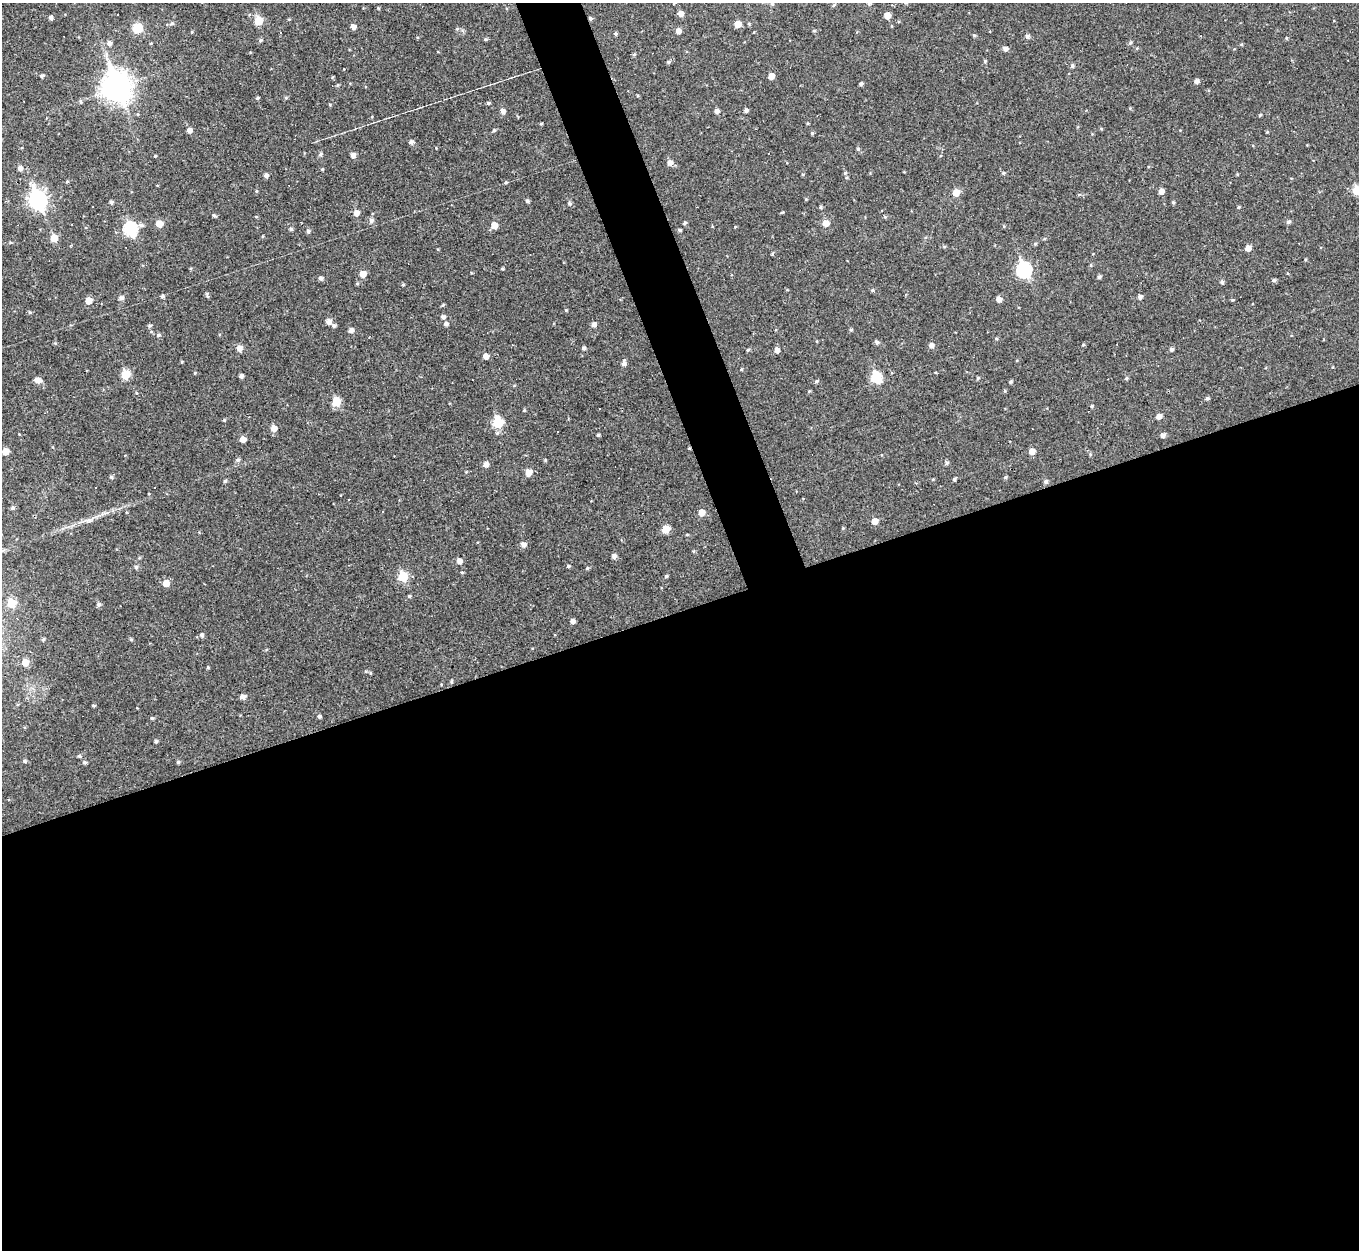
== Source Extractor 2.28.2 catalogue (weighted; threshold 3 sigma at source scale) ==
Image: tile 15 of 4 x 4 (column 3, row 4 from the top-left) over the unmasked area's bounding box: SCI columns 2713-4069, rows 147-1394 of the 5425 x 5410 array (HDU 1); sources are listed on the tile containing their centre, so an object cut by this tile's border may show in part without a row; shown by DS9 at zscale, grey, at full resolution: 1 PNG px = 1 image px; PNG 1361 x 1252 px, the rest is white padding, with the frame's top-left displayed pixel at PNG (2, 3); no overlay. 54% of this frame is shown black and not used: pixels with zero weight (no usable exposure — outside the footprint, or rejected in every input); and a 3 px margin inside the footprint's outer edge (the drizzle kernel's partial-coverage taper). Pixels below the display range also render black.
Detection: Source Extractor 2.28.2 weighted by HDU 2 'WHT'; one run over the whole footprint, this tile lists its part. Background 0.0459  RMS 0.0086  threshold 0.0387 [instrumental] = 3 sigma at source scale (4.5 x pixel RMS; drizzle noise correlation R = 1.50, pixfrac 1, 0.05/0.05 arcsec/px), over >= 5 px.
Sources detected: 194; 13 cosmic-ray / hot-pixel residue — not listed; the other 181 listed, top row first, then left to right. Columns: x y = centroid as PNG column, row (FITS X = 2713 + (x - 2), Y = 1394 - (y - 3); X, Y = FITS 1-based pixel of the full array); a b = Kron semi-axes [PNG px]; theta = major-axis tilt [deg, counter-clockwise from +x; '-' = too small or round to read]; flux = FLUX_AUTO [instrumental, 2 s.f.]
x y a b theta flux
906 3 4 4 - 1.3
772 4 5 5 - 1.2
681 14 5 5 - 4.3
887 16 5 5 - 6.2
51 17 4 4 - 2.1
590 18 4 4 - 1.4
259 20 5 5 - 21
172 23 5 5 - 1.3
738 24 5 5 - 7.2
353 27 5 4 - 3.7
137 28 10 10 - 14
678 31 5 5 - 3.5
814 31 5 3 - 0.83
616 34 5 4 - 1.2
974 35 5 3 - 0.91
1027 36 5 5 - 2.1
1286 38 5 3 - 0.73
485 39 5 4 - 1
260 40 5 4 - 1.3
109 43 6 6 - 2.7
1005 49 5 4 - 2.8
634 54 5 5 - 1.2
985 61 5 4 - 0.84
668 62 5 4 - 1.2
1072 65 5 4 - 1.4
42 76 5 4 - 1.4
771 76 5 4 - 5.7
1196 81 5 5 - 2.8
861 84 4 4 - 1.4
116 87 11 9 -69 910
257 98 5 4 - 1.1
488 103 4 4 - 1.1
746 110 4 4 - 2
503 111 5 5 - 3.6
717 111 5 5 - 3.1
541 124 5 3 - 0.74
189 130 5 5 - 3.8
494 130 4 4 - 1
812 133 4 4 - 1
411 142 5 4 - 2.2
858 149 5 5 - 1.2
320 154 5 5 - 1.6
353 155 5 5 - 3.3
670 163 6 6 - 3.8
20 168 6 5 - 2.8
845 173 5 4 - 1.2
1003 173 4 4 - 0.94
266 175 5 4 - 2.5
67 181 4 4 - 0.86
506 183 5 3 - 0.94
1357 190 6 6 - 21
1161 191 5 5 - 4.1
956 193 6 5 - 9.4
1079 194 5 3 - 0.75
806 199 4 3 - 0.76
37 200 9 7 -71 250
527 201 5 4 - 1.5
111 202 4 4 - 1.6
1173 202 4 4 - 0.98
569 203 6 3 -72 1.1
821 207 4 4 - 1.1
1239 207 4 3 - 0.79
356 213 5 5 - 4.5
214 215 5 4 - 1.3
885 217 5 4 - 0.86
371 220 7 6 - 2.1
1288 222 5 5 - 1.6
685 223 5 4 - 1.2
826 223 6 6 - 7.5
159 224 5 5 - 9
141 225 7 5 0 2.2
494 225 5 5 - 7.5
130 229 7 6 - 77
291 229 5 4 - 1.3
680 230 4 3 - 1.2
308 231 5 4 - 1.6
54 238 6 5 - 11
944 246 5 3 - 0.84
1248 248 5 5 - 5.2
772 254 5 3 - 0.79
1024 270 7 7 - 120
363 274 5 5 - 7.8
1099 277 4 4 - 1.7
321 278 5 4 - 2
1274 280 5 4 - 1.4
1222 282 5 4 - 1.4
403 285 4 4 - 0.86
873 290 5 3 - 0.88
163 296 5 5 - 1.4
1140 296 5 4 - 2.4
121 298 5 5 - 2.3
999 299 5 5 - 4
89 300 6 5 - 7.1
443 305 5 3 - 0.79
566 310 4 3 - 0.77
443 317 6 5 - 2
328 322 5 5 - 4
446 324 5 5 - 2
594 324 5 5 - 3
334 325 5 4 - 1.5
150 326 6 4 30 1.1
851 329 4 4 - 1
351 330 5 4 - 3.1
158 335 6 5 - 1.5
996 338 5 3 - 0.87
877 342 5 5 - 1.9
55 343 5 4 - 0.86
931 345 5 5 - 3.1
1083 345 5 3 - 0.72
239 348 7 7 - 3.6
584 348 4 4 - 1.7
1171 349 5 5 - 1.6
748 350 5 3 - 0.85
777 350 5 4 - 3.9
486 356 5 5 - 4.3
624 364 6 5 - 2.6
125 375 6 5 - 21
241 376 4 4 - 2.2
876 378 6 6 - 41
978 378 5 4 - 1
1126 378 5 4 - 1
37 380 8 5 -10 4.6
816 381 5 4 - 1.2
1011 382 4 3 - 1.1
1207 398 5 4 - 1.5
336 402 6 5 - 23
1092 406 4 3 - 0.89
524 410 4 4 - 0.75
1159 416 5 4 - 4.3
224 420 4 4 - 0.78
498 423 6 6 - 38
274 428 6 6 - 5.3
557 432 3 2 - 0.57
598 435 4 3 - 0.93
1163 435 5 5 - 2.6
243 439 5 5 - 6
5 451 5 5 - 7.1
1032 451 5 5 - 5.8
238 460 6 4 21 1.4
947 463 6 4 19 1.5
485 465 6 5 - 4
528 472 6 6 - 7.1
111 477 5 4 - 1.2
1005 477 5 4 - 1
954 479 4 3 - 1.3
225 481 4 4 - 1.2
1046 482 5 5 - 1.9
349 499 2 2 - 0.64
13 508 5 5 - 1.5
701 512 5 5 - 7.2
89 520 10 6 15 3.1
875 521 6 5 - 6.1
843 528 4 4 - 0.69
666 529 6 5 - 11
523 544 6 5 - 3.1
614 556 5 5 - 2.9
459 561 5 5 - 4.2
568 566 4 3 - 0.99
136 567 5 4 - 1.2
587 568 5 4 - 1.1
666 576 4 4 - 1.1
403 577 6 6 - 28
166 583 6 5 - 7.9
409 596 4 4 - 1
11 603 6 5 - 18
99 604 5 5 - 1.8
572 621 5 4 - 3
201 635 5 5 - 1.8
43 639 4 3 - 1.2
131 639 5 4 - 1
25 662 6 5 - 8.2
208 667 5 3 - 0.83
243 697 6 5 - 3.5
93 705 4 4 - 1
319 716 4 4 - 1.6
152 718 5 4 - 0.98
156 741 4 4 - 1.5
79 756 5 4 - 1
25 761 5 4 - 1.3
84 762 5 4 - 1.6
178 762 4 4 - 1.3
Overlapping masked pixels (flux is a lower limit): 1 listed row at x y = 590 18
Isophote crosses this tile's border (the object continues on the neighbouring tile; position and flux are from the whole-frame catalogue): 2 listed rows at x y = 906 3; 1357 190